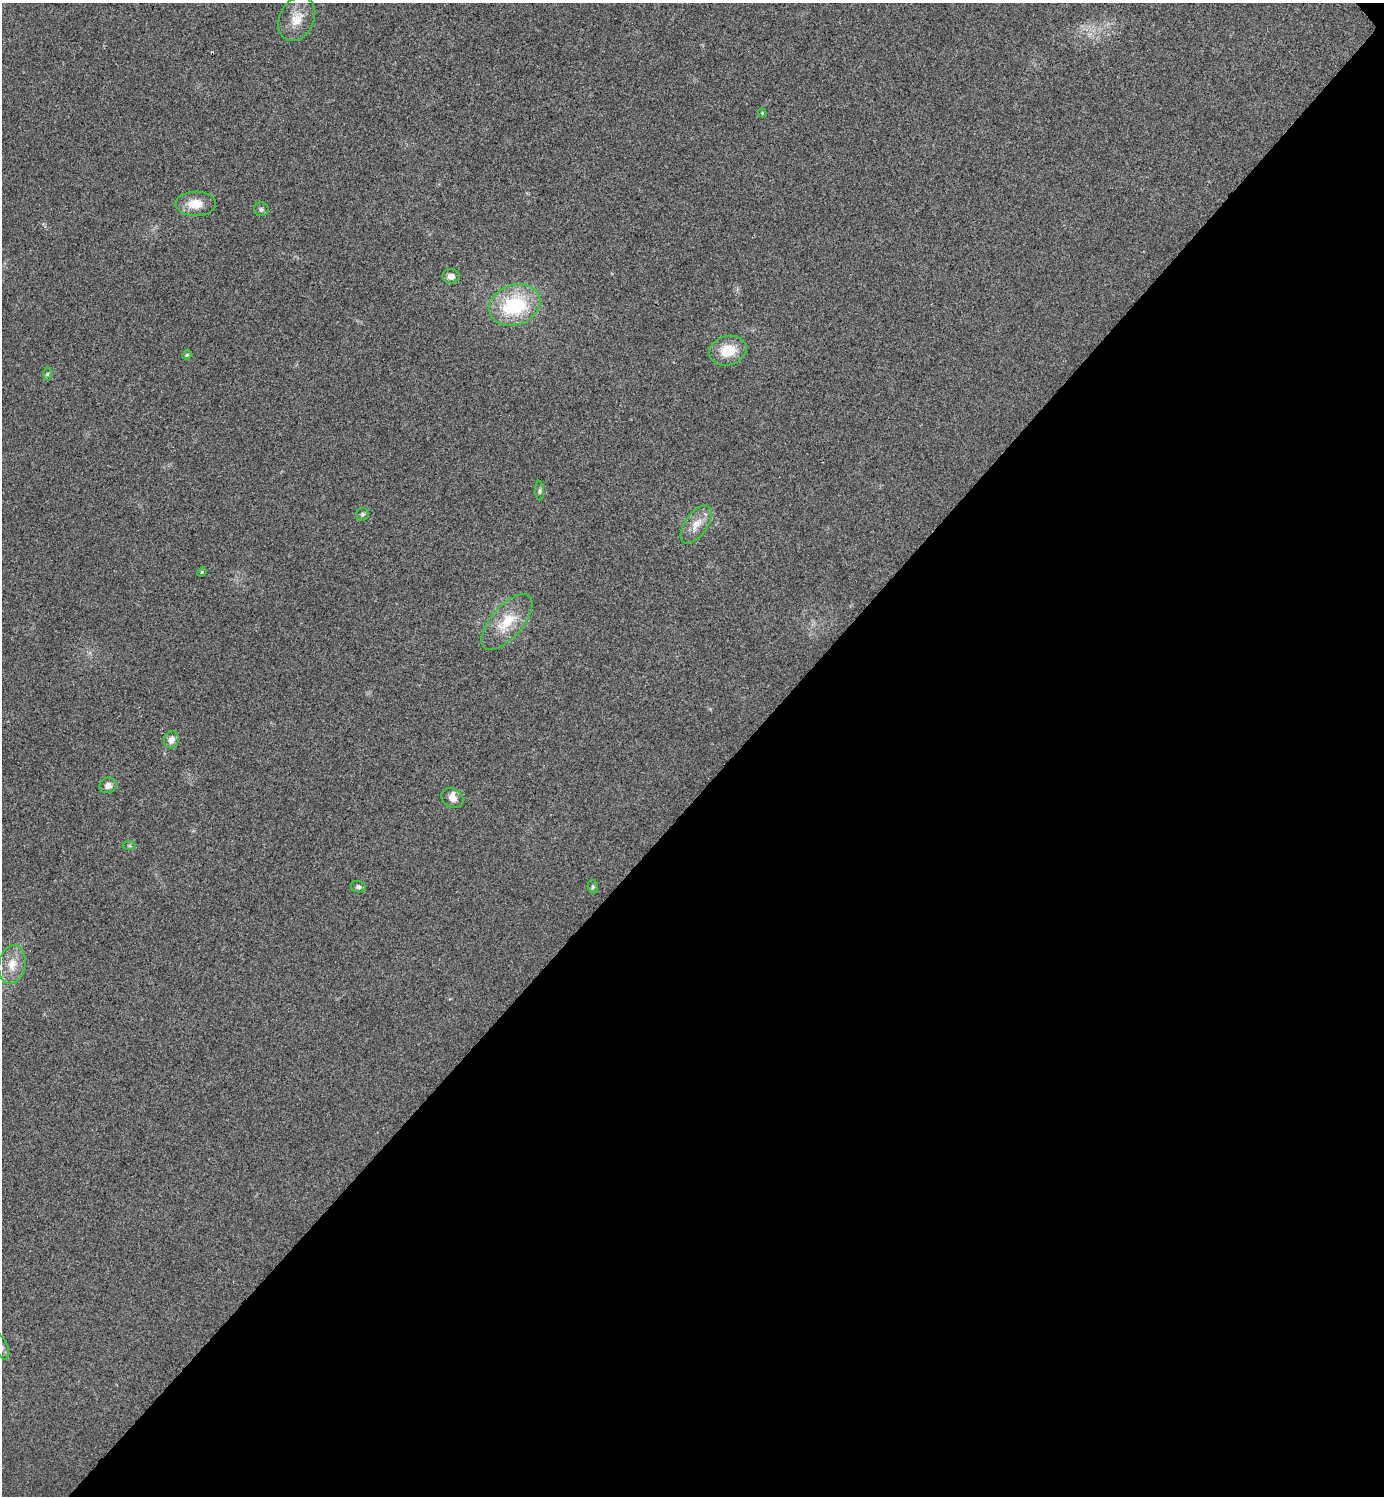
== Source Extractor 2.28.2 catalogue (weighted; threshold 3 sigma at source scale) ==
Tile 12 of 4 x 4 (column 4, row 3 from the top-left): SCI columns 4303-5684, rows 1514-3007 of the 5998 x 5998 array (HDU 1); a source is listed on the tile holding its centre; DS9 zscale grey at full resolution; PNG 1386 x 1498 px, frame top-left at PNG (2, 3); each listed source drawn as its Kron ellipse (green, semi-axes under 4 px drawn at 4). Shown black and unused: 47% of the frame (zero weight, under 3 of 4 exposures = <1% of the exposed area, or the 3 px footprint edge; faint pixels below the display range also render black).
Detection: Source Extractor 2.28.2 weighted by HDU 2 'WHT'; one run over the whole footprint, this tile lists its part. Background 0.02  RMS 0.0055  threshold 0.0247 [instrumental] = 3 sigma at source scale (4.5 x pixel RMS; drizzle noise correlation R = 1.50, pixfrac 1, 0.05/0.05 arcsec/px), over >= 5 px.
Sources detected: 23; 1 inside a brighter listed object's ellipse — not listed separately; the other 22 listed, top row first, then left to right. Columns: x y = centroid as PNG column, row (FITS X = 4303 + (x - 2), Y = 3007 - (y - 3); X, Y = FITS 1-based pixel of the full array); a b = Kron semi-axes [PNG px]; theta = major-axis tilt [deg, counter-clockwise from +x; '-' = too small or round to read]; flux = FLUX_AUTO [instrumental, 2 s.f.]
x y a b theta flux
297 19 23 17 64 10
762 113 4 4 - 0.56
195 204 20 12 0 9.2
261 209 7 6 - 1.3
451 276 8 7 - 3.2
515 305 26 20 19 42
728 351 19 14 15 14
187 355 5 4 - 0.68
47 374 6 4 88 0.87
540 491 10 4 -85 1
362 514 6 6 - 1.1
696 524 22 11 55 7.9
202 572 5 4 - 0.55
507 622 34 16 49 17
171 740 9 7 75 3.6
108 785 9 7 18 3
452 798 11 9 -30 3.9
129 846 6 4 -1 0.82
358 887 7 5 -12 1.4
593 887 7 5 -79 0.97
12 964 19 13 80 9.2
2 1347 13 6 -71 2.4
Isophote crosses this tile's border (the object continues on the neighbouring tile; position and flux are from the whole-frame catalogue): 1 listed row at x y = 2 1347